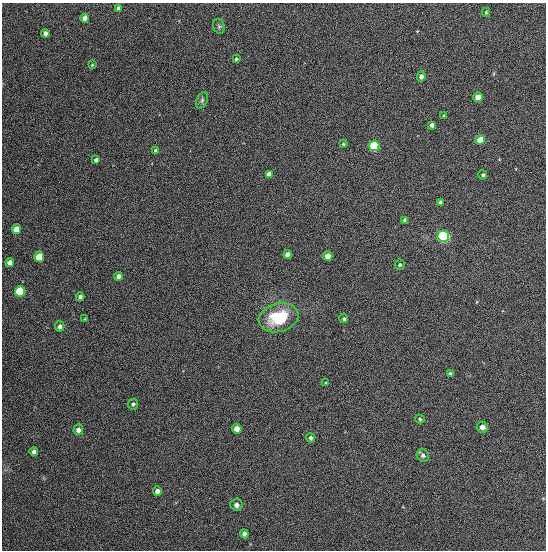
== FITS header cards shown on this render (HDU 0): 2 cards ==
NAXIS1  =                  544
NAXIS2  =                  548

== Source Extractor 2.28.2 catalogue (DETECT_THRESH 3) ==
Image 544 x 548 px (HDU 0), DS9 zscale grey, 1 PNG px = 1 image px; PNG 548 x 552 px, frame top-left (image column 1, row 548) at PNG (2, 3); each listed source drawn as its Kron ellipse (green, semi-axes under 4 px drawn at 4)
Background 1340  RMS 62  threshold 187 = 3 sigma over >= 5 px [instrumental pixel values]
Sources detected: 48; all 48 listed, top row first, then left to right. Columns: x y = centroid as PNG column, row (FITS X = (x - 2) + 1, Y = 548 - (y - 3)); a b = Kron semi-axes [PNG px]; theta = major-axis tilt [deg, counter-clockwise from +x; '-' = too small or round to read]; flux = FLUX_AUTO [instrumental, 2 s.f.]
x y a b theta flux
118 8 4 3 - 8800
486 12 4 3 - 5100
85 18 4 4 - 30000
219 26 7 5 -70 8400
45 33 4 4 - 15000
236 59 4 4 - 6100
92 65 3 3 - 4000
421 76 5 4 - 15000
478 97 5 4 - 33000
202 100 8 5 63 10000
444 116 4 3 - 4700
432 125 4 4 - 15000
480 140 5 5 - 54000
343 144 4 4 - 5000
374 146 5 5 - 320000
156 151 4 3 - 14000
96 160 4 3 - 12000
269 174 4 4 - 23000
483 175 5 4 - 8000
441 202 4 3 - 11000
405 220 4 4 - 12000
17 229 5 4 - 59000
443 236 6 5 - 530000
287 254 4 4 - 22000
328 256 5 5 - 50000
39 257 5 5 - 110000
10 262 4 4 - 20000
400 265 5 5 - 8200
118 276 4 4 - 20000
20 291 5 5 - 220000
80 297 4 4 - 17000
278 318 20 14 15 190000
84 319 3 2 - 2600
344 319 4 4 - 6600
60 326 5 4 - 14000
450 374 4 3 - 7400
326 383 3 3 - 5100
133 404 5 5 - 8700
420 419 5 4 - 5700
482 427 6 5 - 19000
237 429 5 4 - 36000
78 430 5 5 - 18000
311 438 5 4 - 9100
34 452 4 4 - 13000
423 455 7 6 - 10000
157 491 5 4 - 18000
236 505 6 5 - 16000
244 534 4 4 - 14000